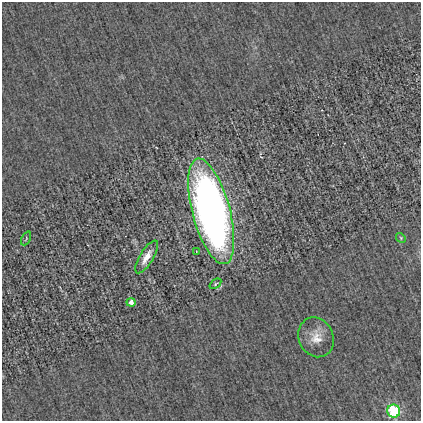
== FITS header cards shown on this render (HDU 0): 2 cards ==
NAXIS1  =                  419
NAXIS2  =                  419

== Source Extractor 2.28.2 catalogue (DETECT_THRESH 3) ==
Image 419 x 419 px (HDU 0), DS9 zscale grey, 1 PNG px = 1 image px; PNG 423 x 423 px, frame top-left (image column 1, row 419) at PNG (2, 2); each listed source drawn as its Kron ellipse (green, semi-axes under 4 px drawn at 4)
Background 7.62e-04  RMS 0.028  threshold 0.0844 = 3 sigma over >= 5 px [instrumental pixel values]
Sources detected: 9; all 9 listed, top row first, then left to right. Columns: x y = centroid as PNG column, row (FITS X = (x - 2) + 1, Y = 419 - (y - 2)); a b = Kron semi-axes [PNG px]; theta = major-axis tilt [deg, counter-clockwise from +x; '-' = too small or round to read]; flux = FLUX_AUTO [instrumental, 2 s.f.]
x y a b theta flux
211 211 54 19 -75 1200
26 238 7 3 65 2.2
401 238 5 4 - 2.2
196 252 2 2 - 1.5
147 257 19 6 59 21
215 284 7 3 36 2.4
131 302 4 4 - 13
316 337 20 17 -65 31
394 411 6 6 - 130